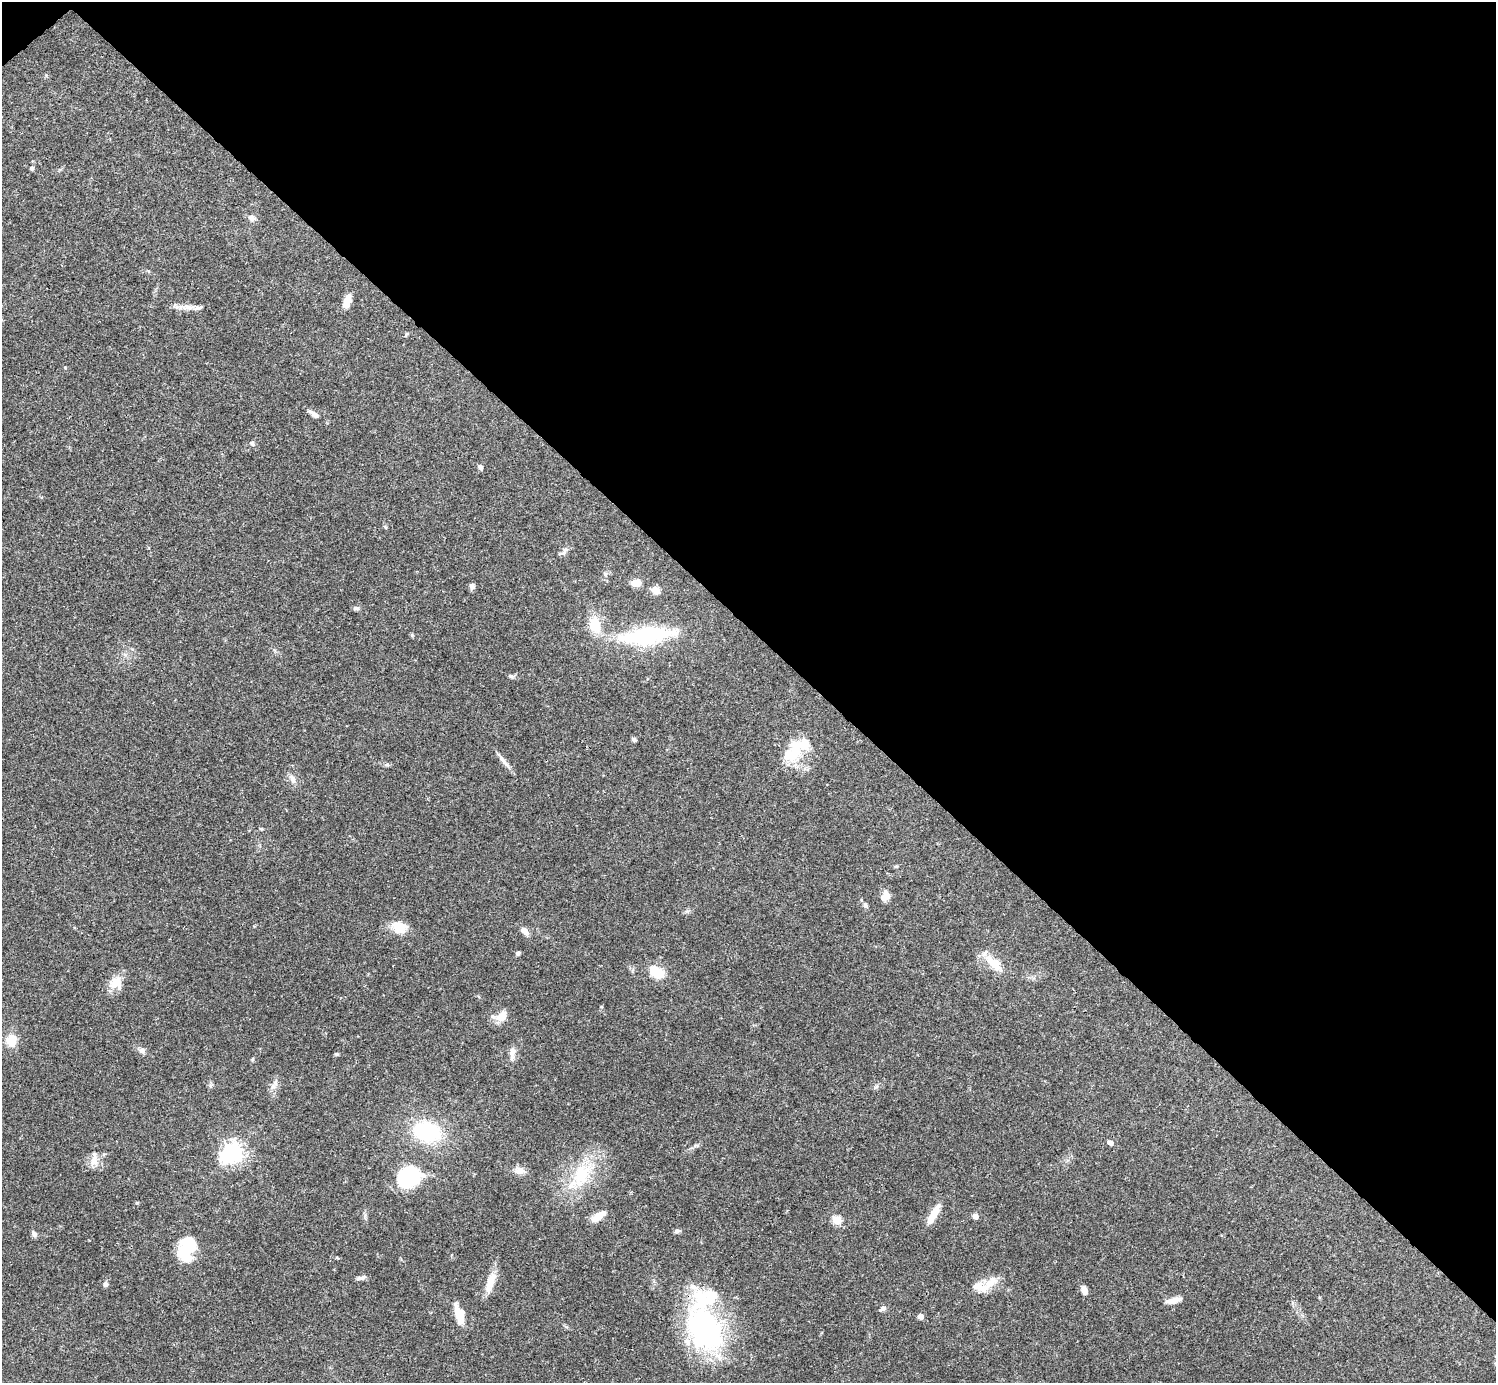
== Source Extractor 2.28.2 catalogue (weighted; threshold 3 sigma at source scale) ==
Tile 3 of 4 x 4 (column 3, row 1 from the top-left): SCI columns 2991-4484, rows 4302-5682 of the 5982 x 5981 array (HDU 1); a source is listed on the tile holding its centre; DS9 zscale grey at full resolution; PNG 1498 x 1385 px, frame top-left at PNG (2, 2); no overlay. Shown black and unused: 46% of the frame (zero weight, under 3 of 4 exposures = <1% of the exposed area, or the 3 px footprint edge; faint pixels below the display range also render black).
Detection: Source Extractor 2.28.2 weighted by HDU 2 'WHT'; one run over the whole footprint, this tile lists its part. Background 0.0408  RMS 0.0027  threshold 0.012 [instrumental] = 3 sigma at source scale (4.5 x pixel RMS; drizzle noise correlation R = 1.50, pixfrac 1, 0.05/0.05 arcsec/px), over >= 5 px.
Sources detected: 71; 3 inside a brighter object's white glare — not listed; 2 inside a brighter listed object's ellipse — not listed separately; the other 66 listed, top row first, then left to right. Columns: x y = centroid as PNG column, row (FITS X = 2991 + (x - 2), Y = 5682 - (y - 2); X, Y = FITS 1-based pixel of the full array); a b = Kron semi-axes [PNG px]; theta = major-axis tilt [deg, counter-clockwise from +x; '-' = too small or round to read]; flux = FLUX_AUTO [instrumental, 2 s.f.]
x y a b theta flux
31 168 5 4 - 0.69
252 218 10 8 -37 1.3
347 302 13 7 75 3.7
186 307 29 6 0 2.4
407 334 6 4 30 0.38
314 414 17 6 -31 1.5
252 443 7 6 - 0.58
480 467 6 5 - 0.69
564 552 13 6 62 0.99
605 574 6 6 - 0.55
636 583 7 5 11 5.3
472 586 7 6 - 0.97
656 590 11 9 -39 1.7
356 608 7 6 - 0.65
594 625 18 12 -76 6.9
412 635 5 5 - 0.33
647 635 66 19 6 29
511 676 9 5 -13 0.58
634 739 6 5 - 0.59
793 752 29 18 59 11
503 761 28 5 -51 1.7
387 765 8 4 8 0.51
292 779 13 7 -61 1.5
261 829 6 4 0 0.29
886 896 11 8 84 2.6
865 905 7 6 - 0.82
399 927 20 14 -12 4.7
524 931 10 6 -44 2
518 953 5 5 - 0.66
993 963 30 11 -42 5.3
656 972 16 10 -29 6.4
116 983 17 17 - 4
502 1016 12 9 47 4.1
11 1040 12 11 - 5
142 1051 9 8 - 1
512 1052 18 7 85 1.9
336 1054 5 4 - 0.39
253 1059 6 4 87 0.31
211 1085 7 4 90 0.51
273 1086 9 7 77 1.3
876 1087 9 4 48 0.53
427 1132 27 19 -17 22
1110 1142 8 5 -41 0.92
697 1145 9 4 1 0.52
233 1152 7 6 - 150
94 1161 18 11 82 2.7
520 1171 14 9 -5 2.1
581 1175 40 23 63 15
408 1178 25 21 7 18
933 1214 24 7 61 5.1
975 1216 6 5 - 1.3
598 1217 16 7 36 3.4
836 1220 5 5 - 14
677 1231 8 5 10 0.58
34 1234 10 5 -54 0.75
187 1249 27 17 75 13
362 1278 13 5 16 0.86
490 1282 28 9 72 4.2
105 1284 7 6 - 0.8
985 1285 34 14 23 5.5
1084 1290 8 5 -68 2
1173 1300 17 6 13 2.3
883 1308 8 5 34 1
460 1314 22 10 -74 4.9
921 1316 4 4 - 2.2
705 1330 58 40 -63 50
Unlisted compact peaks at least as high as the median listed source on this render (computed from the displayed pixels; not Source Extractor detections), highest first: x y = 386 527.